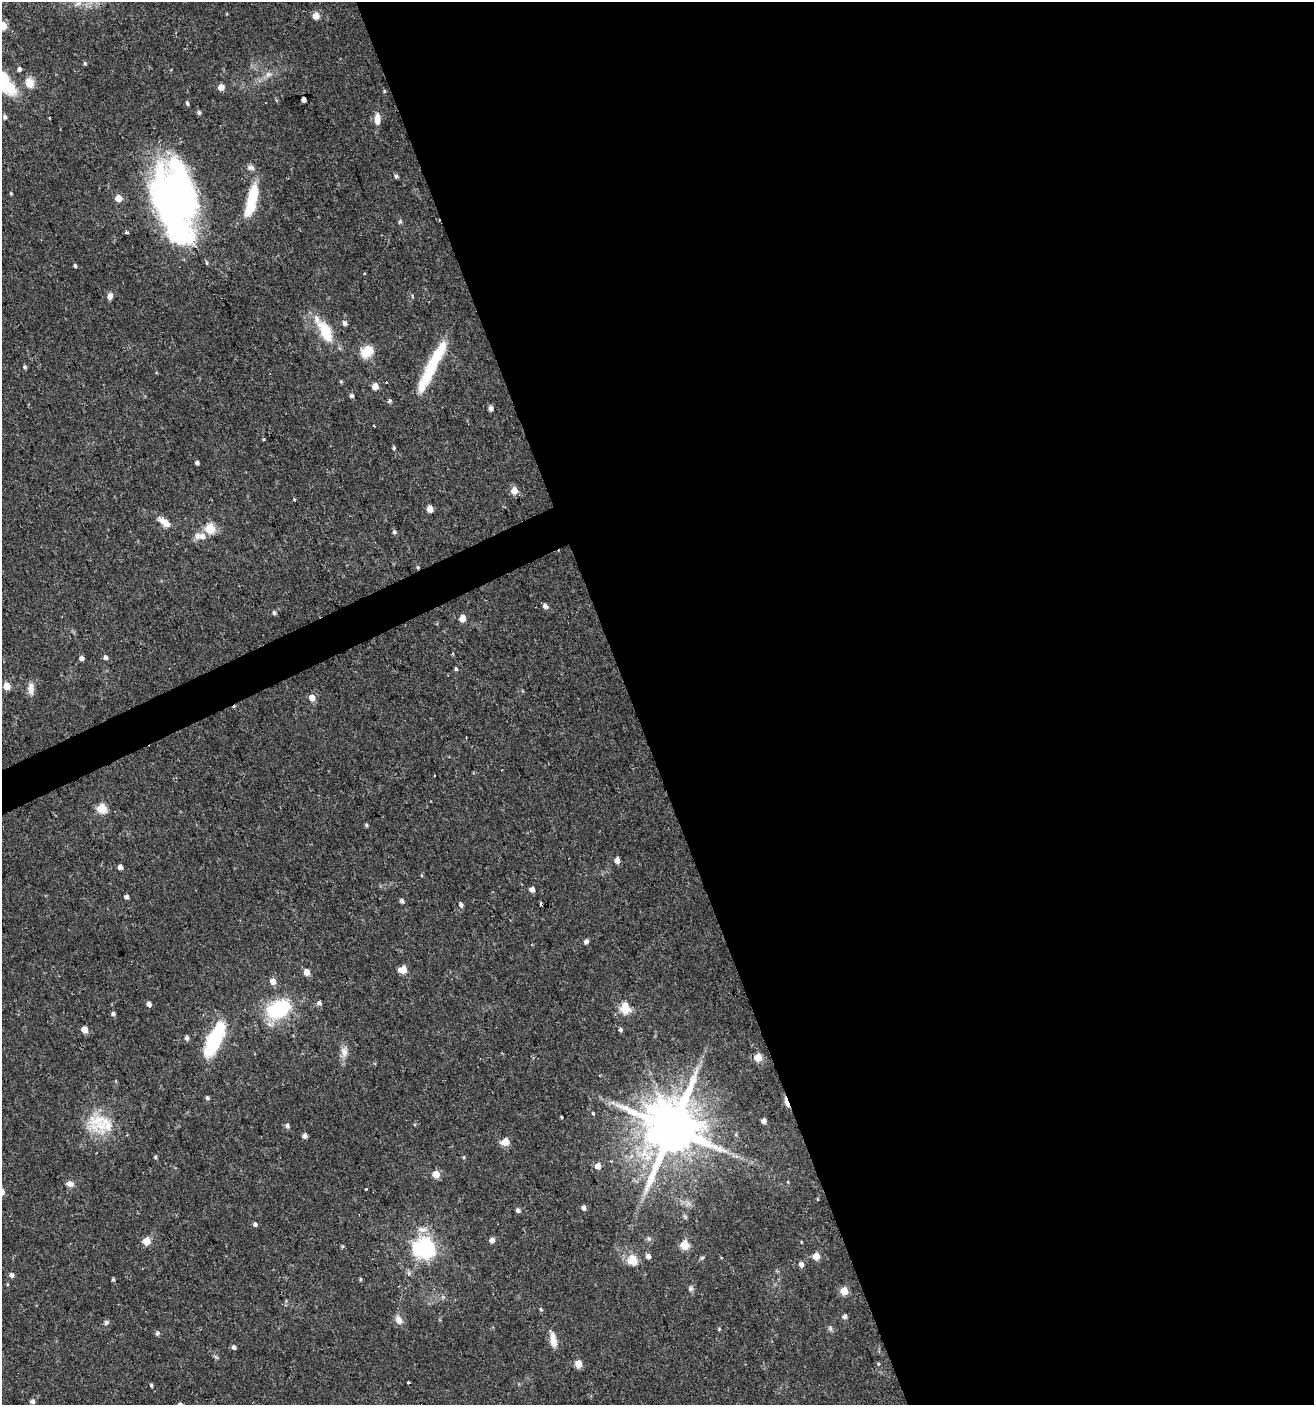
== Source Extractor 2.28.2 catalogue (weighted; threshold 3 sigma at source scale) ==
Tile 8 of 4 x 4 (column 4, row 2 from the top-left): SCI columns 4020-5331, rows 2809-4211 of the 5473 x 5615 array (HDU 1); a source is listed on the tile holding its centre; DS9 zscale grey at full resolution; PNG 1316 x 1407 px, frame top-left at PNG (2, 2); no overlay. Shown black and unused: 53% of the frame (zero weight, under 2 of 3 exposures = <1% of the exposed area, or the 3 px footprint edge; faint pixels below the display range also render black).
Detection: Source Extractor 2.28.2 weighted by HDU 2 'WHT'; one run over the whole footprint, this tile lists its part. Background 0.0247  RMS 0.0041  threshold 0.0186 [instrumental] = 3 sigma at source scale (4.5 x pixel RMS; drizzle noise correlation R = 1.50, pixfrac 1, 0.0396/0.0396 arcsec/px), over >= 5 px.
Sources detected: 139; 4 inside a brighter object's white glare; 2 cosmic-ray / hot-pixel residue — not listed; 2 inside a brighter listed object's ellipse — not listed separately; the other 131 listed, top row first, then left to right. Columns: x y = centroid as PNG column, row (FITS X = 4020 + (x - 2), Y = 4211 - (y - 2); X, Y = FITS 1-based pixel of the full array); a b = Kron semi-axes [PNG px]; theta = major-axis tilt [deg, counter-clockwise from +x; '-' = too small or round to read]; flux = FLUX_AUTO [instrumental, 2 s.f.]
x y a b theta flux
316 16 5 5 - 5.5
3 25 5 5 - 11
85 63 4 4 - 0.61
19 69 4 4 - 1.3
268 75 9 7 39 1.9
2 82 31 16 -43 25
30 83 14 11 -65 4.2
221 87 5 4 - 4.1
384 91 4 4 - 0.47
304 99 4 4 - 2.3
187 103 5 3 - 0.76
199 113 5 4 - 0.84
5 117 5 4 - 1.2
377 119 16 7 90 3.6
251 167 10 7 -10 1.5
396 176 5 5 - 0.82
11 193 4 3 - 0.41
118 198 5 5 - 5.4
252 200 40 11 76 15
174 202 73 41 -77 160
400 222 6 5 - 0.64
127 232 3 3 - 1.4
206 262 3 3 - 1.7
75 266 4 3 - 0.69
364 273 3 3 - 0.47
110 296 8 6 70 1.9
345 323 5 5 - 1.4
325 331 21 9 -60 19
365 353 18 14 -80 5.6
25 367 4 4 - 0.76
430 369 52 11 64 23
341 381 5 4 - 0.52
375 386 5 5 - 4.7
351 396 4 4 - 1.5
389 401 5 4 - 0.9
491 408 4 4 - 1.9
264 439 5 3 - 0.37
394 448 4 4 - 0.59
197 463 4 4 - 1.2
514 490 5 5 - 5.6
430 509 5 4 - 5.9
164 522 17 7 -37 4.3
210 528 5 5 - 24
394 532 5 5 - 0.85
202 536 8 7 - 2.8
418 567 4 4 - 0.51
545 606 5 4 - 2.2
274 612 5 5 - 0.86
462 618 5 4 - 5.4
105 657 5 5 - 1.3
81 658 4 4 - 1.8
456 669 4 4 - 0.66
7 686 5 5 - 7.5
31 689 16 8 -89 2.9
312 698 6 5 - 4.1
434 775 3 2 - 0.47
102 809 5 5 - 24
366 825 5 4 - 0.59
617 860 5 4 - 2.7
120 867 4 4 - 2
532 889 4 4 - 2.9
127 897 4 4 - 1.7
402 901 4 4 - 1.4
461 905 6 4 -67 1.2
586 941 5 5 - 1.4
403 970 5 5 - 10
307 972 5 5 - 4.3
273 981 5 5 - 3.6
319 1003 5 4 - 2.3
149 1004 4 4 - 2
625 1008 5 5 - 30
278 1009 25 16 27 32
113 1014 5 4 - 1.2
84 1030 5 4 - 6.7
621 1030 4 4 - 0.83
187 1038 5 4 - 1.4
215 1039 37 12 65 33
344 1052 17 9 -90 3.3
502 1053 3 3 - 0.31
758 1057 5 5 - 12
207 1098 5 4 - 1.1
786 1102 14 4 -71 2.4
593 1113 5 4 - 0.43
562 1117 3 3 - 0.45
764 1121 4 4 - 2.4
102 1124 44 21 34 17
287 1126 6 5 - 1.2
672 1129 17 15 -83 3000
736 1134 6 4 73 0.54
305 1136 4 4 - 2.1
505 1142 5 5 - 9.4
155 1157 4 4 - 0.62
463 1157 5 3 - 0.47
598 1166 5 5 - 3.9
436 1174 5 5 - 8.1
70 1184 11 7 -11 1.9
366 1189 3 3 - 0.7
817 1199 4 3 - 0.29
688 1203 7 4 -71 1.1
583 1208 5 4 - 1.6
518 1210 5 4 - 1.4
255 1224 5 4 - 1.2
422 1230 17 8 -1 3.3
492 1240 5 4 - 2.6
147 1241 5 5 - 9.6
801 1242 4 3 - 0.29
684 1245 5 5 - 16
424 1248 7 7 - 240
648 1256 5 5 - 1.9
816 1256 5 5 - 7.9
702 1258 6 5 - 0.65
632 1260 17 15 -58 5.7
801 1265 5 4 - 2.3
11 1275 5 5 - 1.7
113 1279 4 4 - 0.54
360 1279 5 4 - 0.46
690 1288 8 7 - 1.1
844 1291 5 5 - 11
541 1309 5 4 - 0.57
844 1316 5 5 - 1.4
399 1320 13 8 -64 2.6
106 1322 7 6 - 0.91
830 1328 8 6 -75 0.91
719 1329 4 4 - 0.4
157 1333 6 5 - 0.98
553 1340 18 7 -80 4.7
234 1347 5 4 - 1.2
578 1364 5 5 - 7.4
878 1364 4 4 - 0.86
151 1385 5 4 - 0.59
32 1401 5 5 - 1.5
Overlapping masked pixels (flux is a lower limit): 2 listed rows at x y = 418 567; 786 1102
Isophote crosses this tile's border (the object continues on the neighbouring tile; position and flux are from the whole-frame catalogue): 2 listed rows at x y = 3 25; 2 82